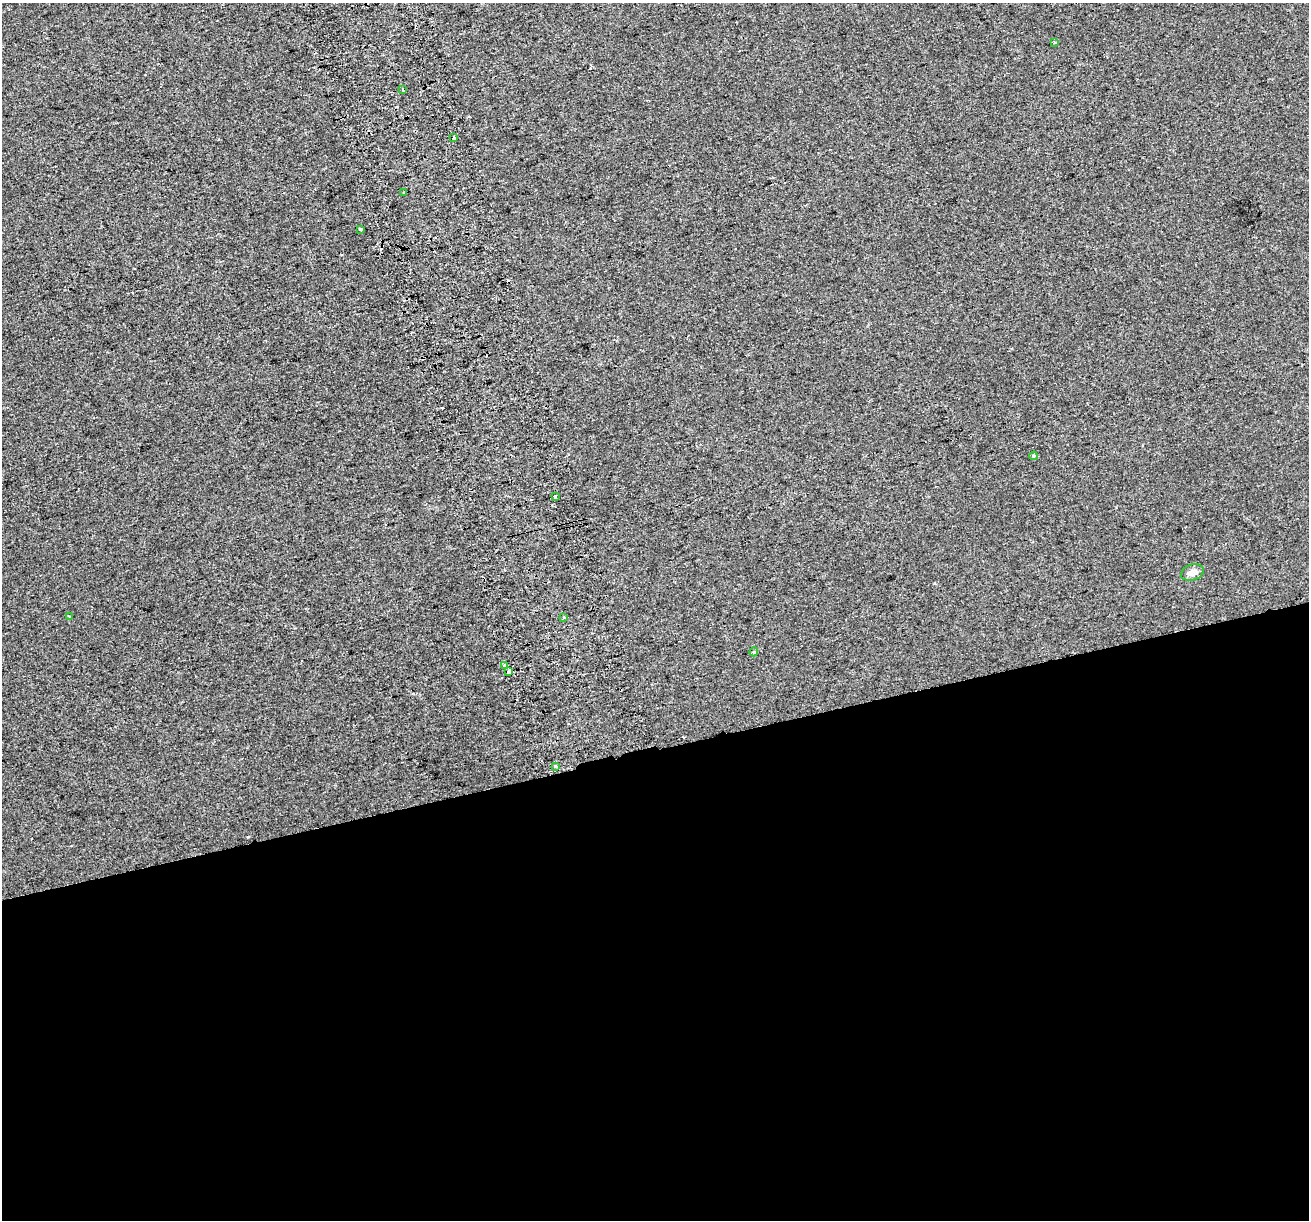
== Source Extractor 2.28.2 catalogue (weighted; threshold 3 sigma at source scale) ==
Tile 15 of 4 x 4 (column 3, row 4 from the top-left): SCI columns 2658-3964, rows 122-1339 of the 5314 x 5062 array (HDU 1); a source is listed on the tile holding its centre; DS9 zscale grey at full resolution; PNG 1311 x 1222 px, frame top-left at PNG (2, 3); each listed source drawn as its Kron ellipse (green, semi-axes under 4 px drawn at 4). Shown black and unused: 39% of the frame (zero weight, under 2 of 3 exposures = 2% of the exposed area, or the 3 px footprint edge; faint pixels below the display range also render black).
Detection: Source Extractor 2.28.2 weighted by HDU 2 'WHT'; one run over the whole footprint, this tile lists its part. Background 7.35e-04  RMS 0.0073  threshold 0.0327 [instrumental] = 3 sigma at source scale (4.5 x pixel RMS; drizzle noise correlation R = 1.50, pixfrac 1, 0.0396/0.0396 arcsec/px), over >= 5 px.
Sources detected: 19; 5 cosmic-ray / hot-pixel residue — neither listed nor drawn; the other 14 listed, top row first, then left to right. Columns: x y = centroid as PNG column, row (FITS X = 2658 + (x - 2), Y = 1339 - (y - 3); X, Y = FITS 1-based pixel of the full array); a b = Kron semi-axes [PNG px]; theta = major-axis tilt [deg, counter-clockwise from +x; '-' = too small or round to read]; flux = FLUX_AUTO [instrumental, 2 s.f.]
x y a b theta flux
1054 43 3 3 - 1.7
403 89 4 2 - 1.5
454 137 4 3 - 6.8
404 192 3 3 - 0.72
360 229 3 3 - 10
1034 456 4 3 - 0.94
555 497 3 3 - 6.7
1192 572 12 8 19 4.8
69 616 3 3 - 1
564 617 3 3 - 1.7
754 652 5 4 - 1.1
504 665 3 2 - 1.9
509 672 3 3 - 17
556 767 4 3 - 4.7